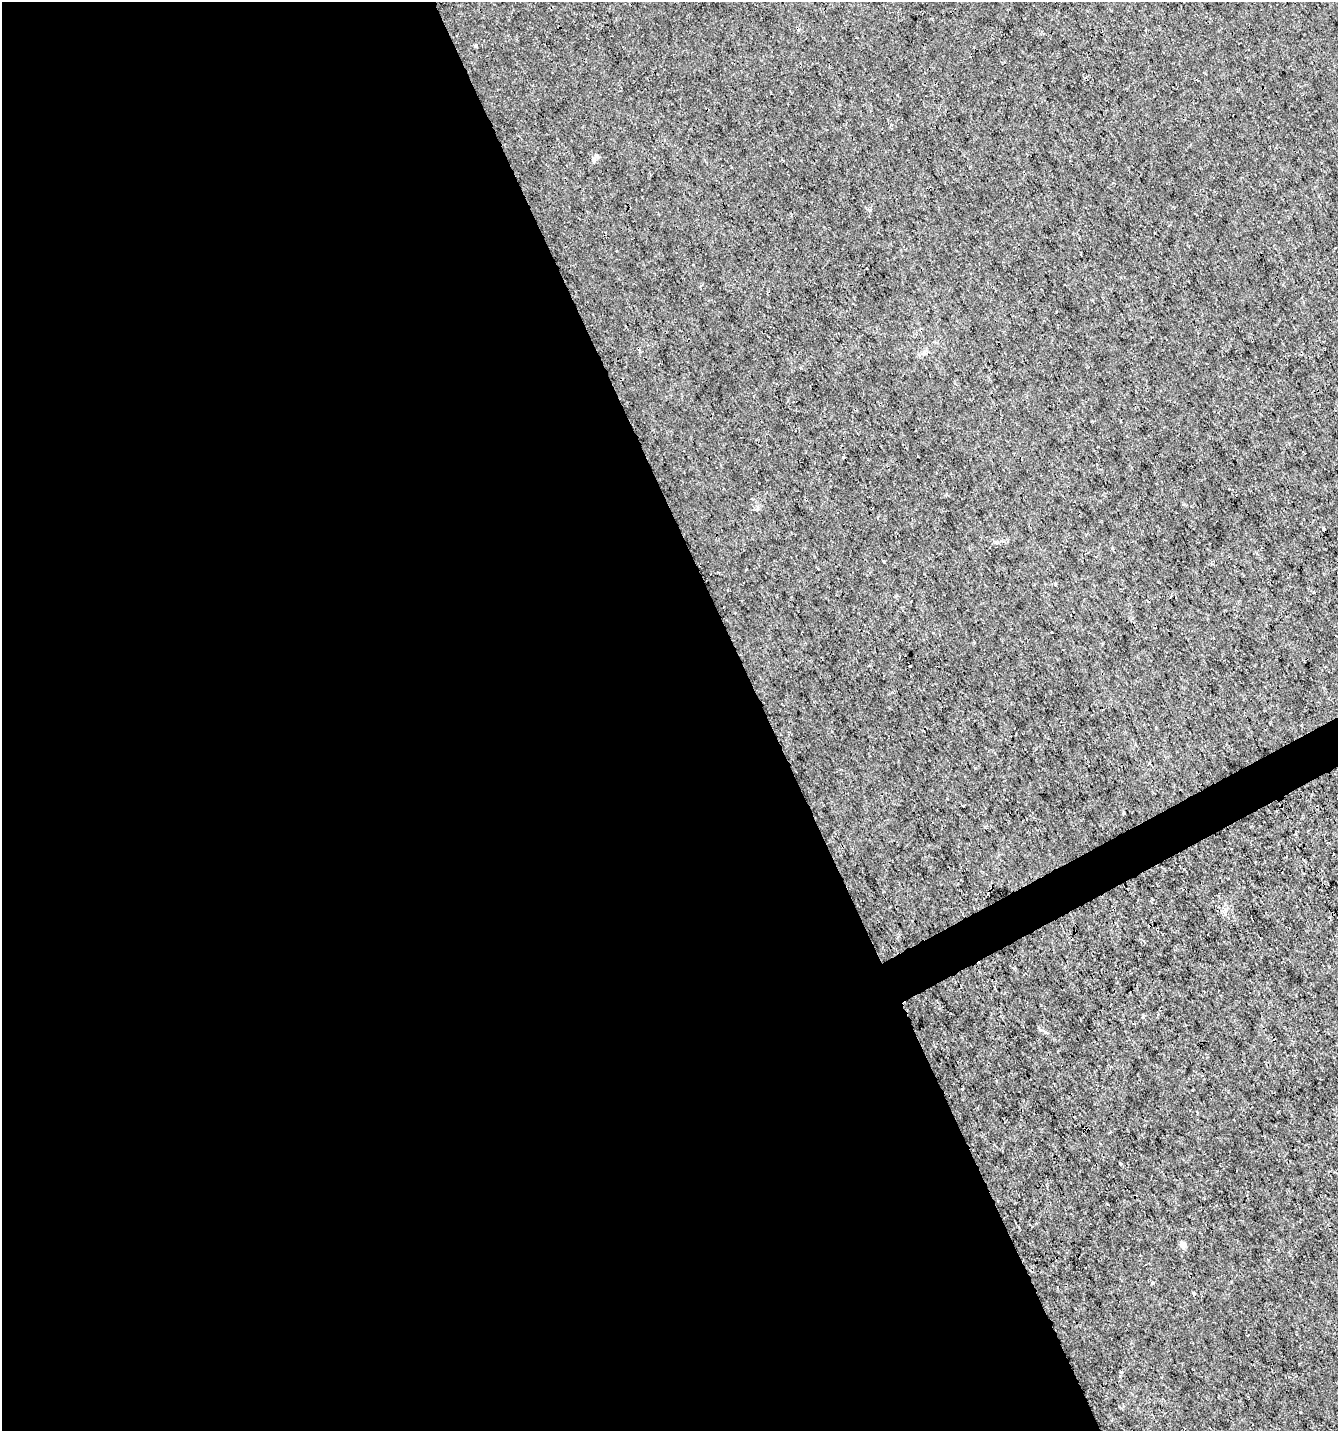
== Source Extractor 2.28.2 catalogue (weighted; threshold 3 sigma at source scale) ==
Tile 9 of 4 x 4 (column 1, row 3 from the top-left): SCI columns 97-1432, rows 1433-2861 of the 5595 x 5720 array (HDU 1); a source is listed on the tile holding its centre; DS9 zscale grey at full resolution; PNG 1340 x 1433 px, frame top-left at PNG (2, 2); no overlay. Shown black and unused: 58% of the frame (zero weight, under 3 of 4 exposures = <1% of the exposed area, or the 3 px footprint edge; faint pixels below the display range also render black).
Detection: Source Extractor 2.28.2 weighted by HDU 2 'WHT'; one run over the whole footprint, this tile lists its part. Background 3.30e-04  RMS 9.5e-04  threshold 0.00425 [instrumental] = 3 sigma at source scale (4.5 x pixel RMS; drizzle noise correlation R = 1.50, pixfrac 1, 0.0396/0.0396 arcsec/px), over >= 5 px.
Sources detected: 12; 1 cosmic-ray / hot-pixel residue — not listed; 1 inside a brighter listed object's ellipse — not listed separately; the other 10 listed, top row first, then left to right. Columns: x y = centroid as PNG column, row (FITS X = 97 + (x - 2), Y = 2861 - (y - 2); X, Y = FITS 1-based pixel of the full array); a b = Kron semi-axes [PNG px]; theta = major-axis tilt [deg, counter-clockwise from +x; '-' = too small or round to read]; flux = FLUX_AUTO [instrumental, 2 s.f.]
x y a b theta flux
476 45 4 3 - 0.24
597 156 7 6 - 0.24
1324 529 3 3 - 0.31
883 561 3 3 - 0.37
910 666 3 3 - 0.4
1123 813 3 3 - 0.12
1120 1163 3 3 - 0.18
1183 1245 9 7 -61 0.39
1152 1283 4 3 - 0.13
1194 1294 4 3 - 0.098